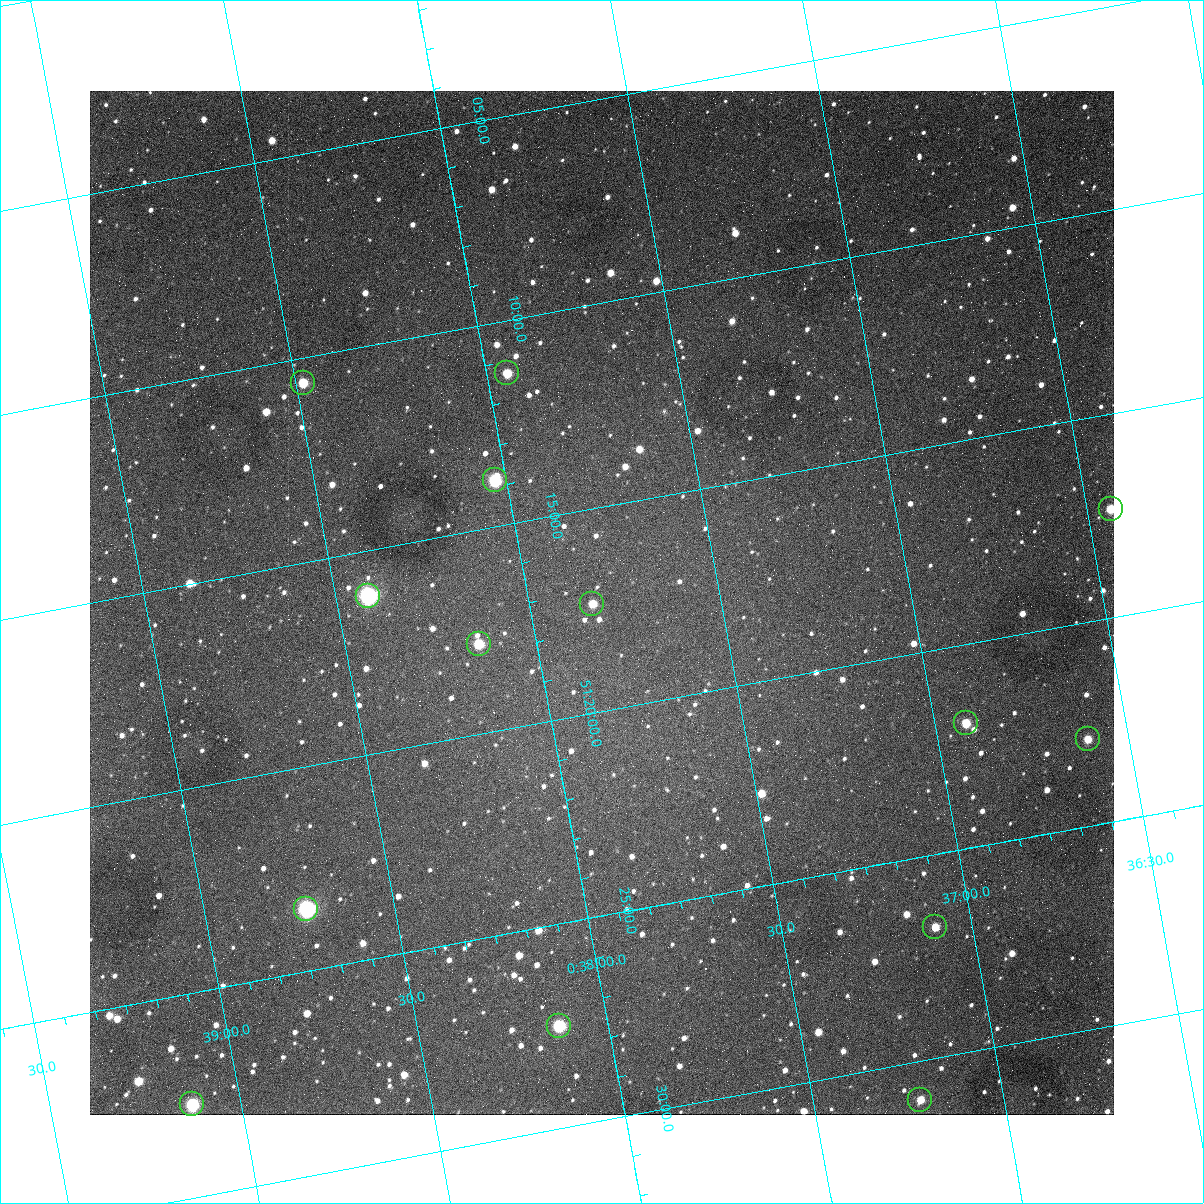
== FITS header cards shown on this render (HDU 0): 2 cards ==
NAXIS1  =                 1024
NAXIS2  =                 1024

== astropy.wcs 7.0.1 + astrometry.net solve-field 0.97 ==
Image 1024 x 1024 px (HDU 0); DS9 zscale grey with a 90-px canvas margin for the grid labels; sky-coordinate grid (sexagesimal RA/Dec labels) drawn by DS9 from the SOLVED WCS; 14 Tycho-2 reference stars matched to detected sources circled (green)
Header WCS: none
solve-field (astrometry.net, Tycho-2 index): SOLVED blind (the file carries no WCS)
Solved WCS: RA---TAN-SIP/DEC--TAN-SIP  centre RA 00:37:49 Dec +51:17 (9.45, +51.29 deg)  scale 1.49 arcsec/px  FOV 25.5' x 25.5'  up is -169 deg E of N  parity flipped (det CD > 0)
(file carries no celestial WCS; the grid is the blind solution)
Tycho-2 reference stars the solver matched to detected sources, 14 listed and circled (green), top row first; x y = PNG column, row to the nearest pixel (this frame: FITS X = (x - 90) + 1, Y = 1024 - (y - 91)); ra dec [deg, ICRS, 3 dp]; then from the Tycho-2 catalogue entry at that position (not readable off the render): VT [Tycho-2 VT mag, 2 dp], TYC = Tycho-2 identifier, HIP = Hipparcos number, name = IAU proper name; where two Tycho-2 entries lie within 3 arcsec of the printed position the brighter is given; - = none
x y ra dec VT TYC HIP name
507 373 9.486 +51.188 10.87 3261-2086-1 - -
303 383 9.620 +51.177 10.71 3261-2090-1 - -
495 480 9.507 +51.231 9.24 3261-2068-1 - -
1111 509 9.110 +51.289 10.95 3261-2033-1 - -
368 596 9.604 +51.268 7.70 3261-1879-1 3018 -
592 604 9.459 +51.289 11.04 3261-1703-1 - -
479 644 9.538 +51.296 10.24 3261-1493-1 - -
966 723 9.229 +51.365 11.03 3261-2198-1 - -
1088 739 9.152 +51.381 11.06 3261-1519-1 - -
306 909 9.683 +51.391 7.88 3261-1837-1 - -
935 927 9.274 +51.446 10.91 3261-1253-1 - -
559 1026 9.532 +51.458 9.03 3261-1423-1 - -
920 1100 9.305 +51.516 11.13 3261-2117-1 - -
192 1104 9.782 +51.462 9.45 3261-1155-1 - -